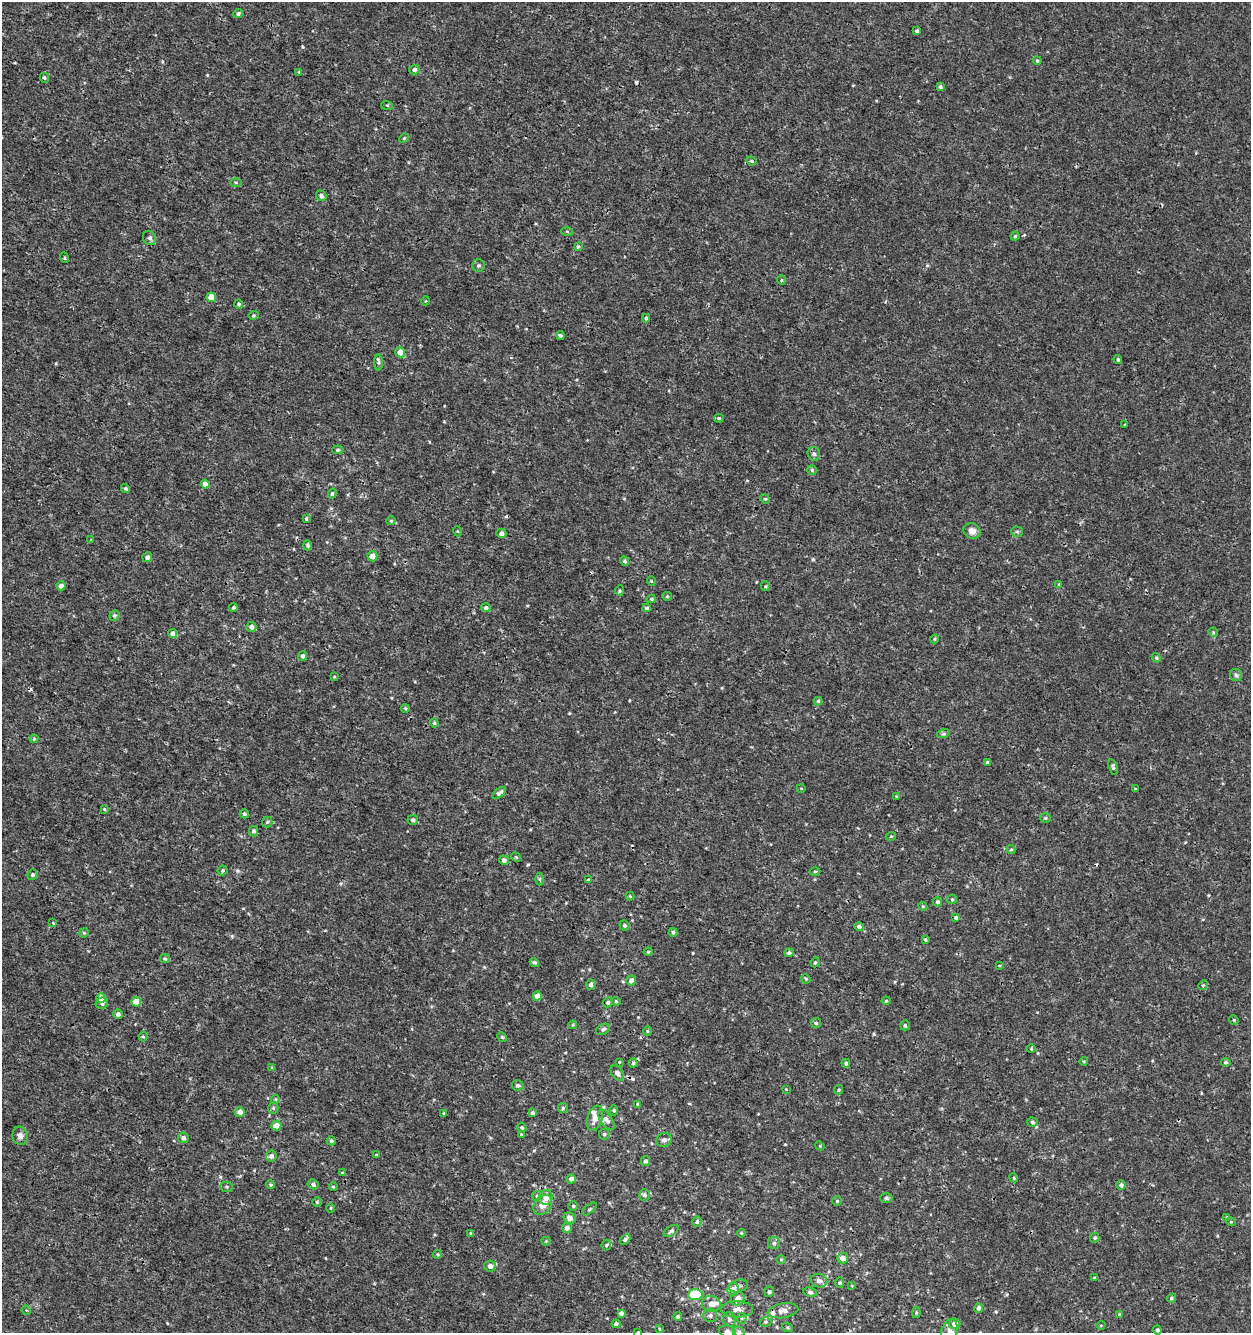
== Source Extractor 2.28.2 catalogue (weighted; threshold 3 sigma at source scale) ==
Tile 11 of 4 x 4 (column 3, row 3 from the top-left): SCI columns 2781-4029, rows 1333-2663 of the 5497 x 5335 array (HDU 1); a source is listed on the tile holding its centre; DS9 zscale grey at full resolution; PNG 1253 x 1335 px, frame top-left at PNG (2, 2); each listed source drawn as its Kron ellipse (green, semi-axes under 4 px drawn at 4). Shown black and unused: <1% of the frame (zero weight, under 3 of 4 exposures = <1% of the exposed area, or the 3 px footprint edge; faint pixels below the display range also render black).
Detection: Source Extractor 2.28.2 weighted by HDU 2 'WHT'; one run over the whole footprint, this tile lists its part. Background 5.26e-04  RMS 8.6e-04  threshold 0.00386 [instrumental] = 3 sigma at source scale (4.5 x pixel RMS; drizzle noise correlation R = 1.50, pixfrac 1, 0.0396/0.0396 arcsec/px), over >= 5 px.
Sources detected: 244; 5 cosmic-ray / hot-pixel residue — neither listed nor drawn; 6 inside a brighter listed object's ellipse — not listed separately; the other 233 listed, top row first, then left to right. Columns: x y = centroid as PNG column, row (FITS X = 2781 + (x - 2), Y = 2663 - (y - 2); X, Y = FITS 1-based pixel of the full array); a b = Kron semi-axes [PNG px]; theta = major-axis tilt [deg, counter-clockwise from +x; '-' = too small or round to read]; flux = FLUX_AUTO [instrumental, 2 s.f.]
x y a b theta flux
238 14 5 4 - 0.23
917 31 4 3 - 0.15
1037 61 4 3 - 0.11
414 70 5 5 - 0.25
299 72 4 4 - 0.094
44 78 5 4 - 0.13
940 86 4 4 - 0.16
387 105 6 3 -19 0.095
404 138 5 4 - 0.1
751 161 5 3 - 0.12
236 182 5 4 - 0.096
321 196 5 5 - 0.23
567 232 5 3 - 0.09
1015 236 4 4 - 0.11
150 238 7 6 - 0.24
578 247 4 4 - 0.12
65 258 5 3 - 0.066
478 266 6 6 - 0.18
781 280 5 3 - 0.092
211 297 5 4 - 1.2
425 301 4 3 - 0.057
239 304 5 4 - 0.15
253 315 5 4 - 0.12
646 318 4 4 - 0.15
560 335 4 3 - 0.13
400 352 5 5 - 0.84
1118 359 4 3 - 0.11
379 363 8 4 90 0.17
719 418 5 4 - 0.13
1125 424 3 2 - 0.059
338 450 5 4 - 0.13
814 454 7 6 - 0.23
812 470 5 5 - 0.12
205 484 4 4 - 0.77
125 488 4 4 - 0.14
332 494 5 4 - 0.14
765 499 5 4 - 0.1
306 519 3 2 - 0.096
391 521 4 4 - 0.099
457 531 5 3 - 0.072
972 531 9 7 -31 0.49
1017 532 6 5 - 0.16
501 533 5 5 - 0.33
91 540 3 3 - 0.066
308 545 5 4 - 0.13
372 556 5 5 - 0.61
147 557 5 4 - 0.28
624 561 5 4 - 0.15
651 581 5 3 - 0.063
1059 584 3 3 - 0.068
61 586 4 4 - 0.43
765 586 5 4 - 0.098
620 591 5 4 - 0.12
667 596 5 4 - 0.093
652 599 4 4 - 0.091
233 607 4 3 - 0.098
486 608 5 4 - 0.2
647 608 4 3 - 0.17
114 615 5 5 - 0.15
251 627 5 5 - 0.31
1213 632 5 4 - 0.083
173 634 4 4 - 0.45
934 639 4 4 - 0.091
302 656 4 4 - 0.21
1156 658 5 4 - 0.12
1236 675 6 6 - 0.17
334 677 4 2 - 0.062
818 701 4 4 - 0.11
405 708 4 4 - 0.099
434 723 4 4 - 0.097
943 734 6 4 18 0.14
34 739 4 4 - 0.1
987 762 4 3 - 0.098
1113 767 8 4 -72 0.15
801 788 4 3 - 0.061
1135 789 3 3 - 0.07
499 793 8 4 38 0.26
896 796 4 3 - 0.072
104 809 3 3 - 0.095
244 814 4 4 - 0.18
1045 818 5 4 - 0.13
413 820 5 5 - 0.23
267 822 5 5 - 0.13
253 831 5 4 - 0.18
891 836 5 3 - 0.08
1011 849 4 4 - 0.1
516 857 5 4 - 0.11
504 860 5 4 - 0.28
223 870 5 5 - 0.14
815 871 5 3 - 0.076
32 875 5 5 - 0.16
540 879 6 4 -90 0.12
588 880 3 3 - 0.11
630 896 4 4 - 0.084
952 899 5 4 - 0.11
937 902 4 4 - 0.17
923 906 4 4 - 0.094
956 917 3 3 - 0.13
53 923 3 3 - 0.067
624 925 5 4 - 0.15
859 927 4 4 - 0.19
673 932 4 4 - 0.17
84 933 5 4 - 0.12
925 940 4 3 - 0.094
648 952 4 4 - 0.088
789 953 4 4 - 0.21
165 959 5 4 - 0.11
534 962 5 4 - 0.16
815 962 5 4 - 0.13
999 965 4 2 - 0.071
806 979 5 3 - 0.081
631 980 5 4 - 0.4
591 985 5 4 - 0.24
1203 985 5 4 - 0.12
537 996 4 4 - 0.46
101 998 5 4 - 0.96
616 1001 4 4 - 0.098
886 1001 4 4 - 0.089
136 1002 4 4 - 1.3
608 1002 5 4 - 0.16
102 1003 6 5 - 0.24
118 1014 5 4 - 0.32
1234 1020 5 4 - 0.09
816 1023 5 5 - 0.14
573 1025 4 3 - 0.091
905 1025 5 5 - 0.16
603 1029 7 5 28 0.18
647 1031 4 4 - 0.098
143 1036 5 4 - 0.11
502 1037 5 4 - 0.099
1031 1049 4 3 - 0.07
1084 1061 4 3 - 0.077
619 1062 3 3 - 0.086
1226 1062 4 4 - 0.13
633 1063 4 4 - 0.12
846 1063 4 4 - 0.14
272 1067 4 3 - 0.07
617 1073 8 5 -58 0.35
518 1085 6 5 - 0.17
786 1089 3 3 - 0.058
839 1090 4 4 - 0.14
275 1099 4 4 - 0.1
638 1104 4 3 - 0.1
273 1108 5 5 - 0.12
563 1108 5 5 - 0.13
614 1110 5 4 - 0.094
240 1112 5 5 - 0.63
444 1113 4 3 - 0.094
532 1113 4 4 - 0.18
595 1118 13 7 71 0.6
606 1120 12 6 -57 0.36
1032 1122 5 4 - 0.17
276 1125 5 5 - 0.74
522 1127 5 4 - 0.11
521 1134 3 3 - 0.084
604 1134 5 5 - 0.17
20 1136 9 7 -77 0.38
183 1138 5 5 - 0.28
664 1140 8 6 22 0.25
331 1141 4 4 - 0.14
820 1146 5 3 - 0.088
376 1155 3 3 - 0.083
271 1156 5 5 - 0.3
646 1161 5 4 - 0.21
342 1173 4 2 - 0.074
1014 1178 4 3 - 0.084
571 1179 4 4 - 0.38
313 1184 5 5 - 0.23
270 1185 5 4 - 0.096
1121 1185 4 4 - 0.25
226 1187 6 5 - 0.14
333 1187 4 3 - 0.079
644 1195 6 5 - 0.24
537 1196 5 4 - 0.13
546 1197 7 7 - 0.76
886 1198 6 5 - 0.13
837 1201 5 4 - 0.1
317 1202 4 4 - 0.11
543 1205 11 8 50 0.65
573 1206 4 4 - 0.12
331 1208 5 3 - 0.077
589 1209 9 2 40 0.099
1227 1217 4 4 - 0.078
570 1218 6 5 - 0.34
697 1222 5 4 - 0.18
1231 1222 5 3 - 0.071
567 1228 5 5 - 0.35
671 1231 8 5 35 0.18
471 1233 4 3 - 0.12
741 1233 4 3 - 0.078
1095 1238 5 4 - 0.14
625 1239 6 4 47 0.15
546 1241 4 4 - 0.08
774 1243 6 6 - 0.21
606 1245 5 5 - 0.11
438 1254 4 4 - 0.11
842 1258 5 5 - 0.57
781 1259 4 3 - 0.075
490 1266 6 6 - 0.5
1095 1278 3 3 - 0.13
819 1281 8 7 - 0.32
840 1282 5 4 - 0.11
738 1286 10 6 15 0.27
852 1286 4 3 - 0.067
733 1289 6 5 - 0.57
769 1292 5 5 - 0.18
810 1292 7 4 -9 0.17
695 1295 7 5 2 4.3
1171 1298 5 4 - 0.11
738 1299 7 6 - 0.58
711 1304 9 8 - 0.68
978 1308 5 4 - 0.2
737 1309 16 8 -1 0.58
26 1310 5 4 - 0.078
783 1311 15 7 9 0.52
621 1313 4 4 - 0.27
916 1313 5 4 - 0.11
710 1315 7 6 - 0.26
1120 1315 4 3 - 0.17
678 1316 4 4 - 0.15
742 1318 5 5 - 0.13
729 1319 7 6 - 0.29
765 1322 6 4 1 0.13
616 1324 4 4 - 0.2
955 1324 5 5 - 0.66
1101 1325 5 3 - 0.076
787 1327 5 3 - 0.11
659 1329 4 3 - 0.079
1157 1330 4 4 - 0.17
727 1331 9 5 -12 0.23
638 1332 3 3 - 0.081
739 1332 6 5 - 0.22
949 1332 13 8 75 0.51
Isophote crosses this tile's border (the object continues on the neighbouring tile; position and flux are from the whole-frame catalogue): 4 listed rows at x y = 727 1331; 638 1332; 739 1332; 949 1332